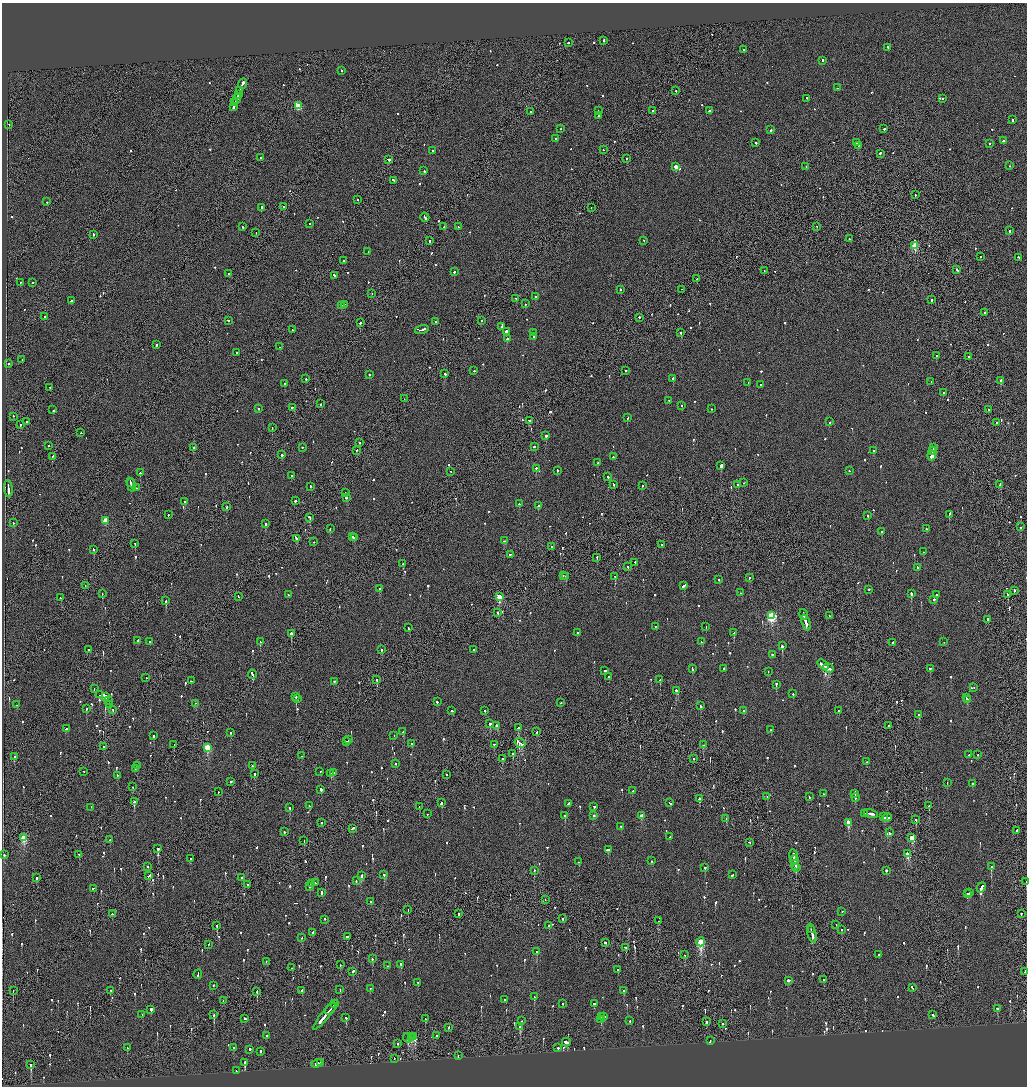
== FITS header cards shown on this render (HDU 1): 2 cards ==
NAXIS1  =                 2050
NAXIS2  =                 2168

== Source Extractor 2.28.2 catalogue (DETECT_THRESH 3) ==
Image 2050 x 2168 px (HDU 1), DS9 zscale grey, zoomed out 1/2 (1 PNG px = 2 x 2 image px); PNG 1029 x 1088 px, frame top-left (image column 2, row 2168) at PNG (2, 3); each listed source drawn as its Kron ellipse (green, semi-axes under 4 px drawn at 4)
Background -0.0742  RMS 0.067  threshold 0.202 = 3 sigma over >= 5 px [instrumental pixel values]
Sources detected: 1078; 29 cannot appear on this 1/2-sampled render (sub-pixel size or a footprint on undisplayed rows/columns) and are neither listed nor drawn; of the other 1049, the 500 brightest by FLUX_AUTO listed and drawn (549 fainter detections omitted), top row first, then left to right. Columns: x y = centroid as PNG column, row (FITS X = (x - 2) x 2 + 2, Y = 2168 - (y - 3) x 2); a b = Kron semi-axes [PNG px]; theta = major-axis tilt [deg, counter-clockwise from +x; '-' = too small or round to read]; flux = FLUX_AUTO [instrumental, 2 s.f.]
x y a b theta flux
604 41 3 2 - 110
568 43 2 2 - 320
888 48 2 2 - 330
744 50 2 2 - 110
823 61 2 2 - 330
341 71 2 2 - 130
242 84 6 2 65 390
837 88 2 1 - 97
240 91 4 2 - 350
676 91 2 1 - 110
238 95 3 2 - 300
237 99 5 2 - 470
807 99 2 2 - 240
942 99 2 2 - 300
235 103 3 2 - 280
298 106 3 3 - 630
234 107 3 2 - 380
598 111 2 2 - 92
652 111 2 2 - 230
710 111 3 2 - 480
531 112 2 2 - 220
598 116 3 2 - 150
1012 120 2 2 - 190
9 125 2 2 - 110
561 129 2 2 - 79
884 129 2 2 - 270
771 130 2 2 - 220
556 139 2 2 - 86
1003 141 3 2 - 140
756 143 2 2 - 200
856 143 2 2 - 86
989 144 2 2 - 81
858 146 2 2 - 91
603 150 2 1 - 120
432 151 2 2 - 110
880 154 2 2 - 680
261 158 2 2 - 160
626 159 2 2 - 130
389 160 3 2 - 470
1010 166 2 2 - 90
676 167 3 2 - 18000
806 167 2 1 - 120
424 171 3 2 - 130
394 181 3 2 - 310
915 195 2 2 - 78
358 200 2 2 - 79
46 202 2 2 - 140
283 207 2 2 - 200
261 208 2 2 - 600
591 208 2 1 - 110
425 218 5 2 - 320
310 224 2 2 - 78
242 227 2 2 - 110
444 227 2 2 - 180
458 227 2 2 - 130
817 227 2 1 - 120
1009 231 2 2 - 160
256 233 2 1 - 99
93 235 2 2 - 150
849 239 2 1 - 120
430 241 3 1 - 310
644 241 2 2 - 94
915 246 3 3 - 550
368 252 2 2 - 150
981 257 2 1 - 91
1019 258 2 2 - 100
344 261 2 2 - 80
957 270 3 2 - 170
764 271 2 1 - 340
454 272 2 2 - 150
229 274 2 2 - 400
334 276 3 2 - 190
697 279 3 2 - 210
21 283 2 2 - 88
33 283 2 2 - 310
620 290 2 2 - 160
682 290 2 1 - 100
372 294 2 2 - 78
535 297 2 2 - 93
516 299 2 1 - 150
931 300 2 1 - 600
71 301 4 2 - 200
525 304 2 2 - 110
344 305 2 2 - 96
341 306 2 2 - 340
985 313 2 1 - 100
45 317 2 2 - 97
639 318 2 2 - 160
228 321 2 2 - 210
482 321 2 2 - 240
436 322 2 2 - 80
360 323 2 2 - 520
502 327 4 2 - 260
292 330 2 2 - 82
422 330 7 2 18 380
506 332 3 2 - 920
534 333 2 2 - 100
681 333 2 1 - 580
533 337 2 2 - 160
507 339 2 2 - 160
156 345 2 2 - 230
280 347 2 2 - 120
237 353 2 2 - 96
936 356 2 2 - 97
969 357 2 2 - 78
22 360 2 2 - 99
8 364 2 2 - 220
474 371 2 2 - 220
626 371 2 2 - 77
445 374 2 2 - 210
369 375 2 2 - 130
306 379 2 2 - 150
673 379 2 2 - 190
1001 381 4 2 - 110
931 382 2 2 - 110
748 383 2 1 - 110
285 384 2 2 - 180
760 385 2 2 - 79
50 388 2 2 - 98
944 393 2 2 - 130
404 399 2 1 - 79
669 401 2 2 - 85
321 404 2 2 - 100
682 406 2 2 - 83
292 408 2 2 - 150
258 409 2 2 - 100
711 409 2 2 - 100
53 410 2 2 - 640
988 410 2 2 - 190
13 417 2 2 - 84
627 418 2 2 - 150
529 421 3 2 - 210
26 422 2 2 - 120
829 422 2 2 - 90
997 423 2 2 - 97
20 425 2 2 - 190
272 428 2 1 - 85
81 433 2 2 - 160
546 436 2 2 - 670
359 443 2 1 - 160
49 446 2 2 - 150
534 447 2 2 - 94
193 448 2 2 - 420
302 448 2 2 - 130
933 448 3 2 - 950
356 451 3 1 - 130
874 451 2 2 - 83
933 451 4 1 - 1400
282 455 2 2 - 630
932 456 5 2 - 2100
52 457 2 2 - 230
613 457 2 2 - 95
597 463 2 2 - 99
721 466 3 2 - 1800
536 469 2 2 - 150
557 471 3 2 - 210
849 471 2 2 - 100
451 472 2 1 - 87
140 473 2 2 - 270
292 476 2 1 - 120
608 477 2 2 - 110
131 483 5 1 - 320
744 483 2 2 - 100
131 485 7 2 -78 320
613 485 2 2 - 190
737 485 2 2 - 100
1000 485 4 2 - 190
642 486 2 2 - 140
310 487 2 2 - 220
136 488 2 2 - 83
8 489 8 2 -85 700
345 493 2 2 - 100
346 498 2 2 - 490
295 501 2 2 - 210
185 502 2 2 - 150
519 504 2 2 - 140
538 506 2 2 - 280
227 507 2 2 - 180
168 515 2 2 - 130
949 515 3 2 - 160
868 516 2 2 - 300
310 518 3 1 - 450
105 521 3 3 - 410
13 523 2 2 - 82
265 524 2 2 - 330
1020 527 2 2 - 250
330 529 2 2 - 140
926 529 2 2 - 94
882 532 2 2 - 210
352 537 2 1 - 97
354 538 3 2 - 190
296 539 4 2 - 180
505 541 3 2 - 190
314 542 2 2 - 79
135 544 2 1 - 430
662 545 2 2 - 130
552 547 2 2 - 96
93 550 3 2 - 170
923 552 2 2 - 85
510 555 2 1 - 230
597 558 2 2 - 96
635 563 2 2 - 93
403 564 2 2 - 490
628 567 2 2 - 150
917 568 2 2 - 190
563 576 2 1 - 150
566 577 2 2 - 320
615 577 2 2 - 400
749 578 2 2 - 300
718 580 2 2 - 100
85 586 2 1 - 220
684 586 4 2 - 390
379 589 2 2 - 160
869 590 2 2 - 140
1014 591 2 2 - 120
741 593 2 2 - 110
102 594 2 2 - 97
911 594 3 2 - 700
288 595 2 2 - 700
936 595 2 2 - 130
1007 595 3 2 - 150
238 597 2 1 - 110
499 597 3 3 - 570
60 598 2 2 - 110
934 600 2 2 - 400
166 601 2 2 - 490
498 613 2 2 - 120
804 615 5 1 - 330
771 616 4 3 - 1700
829 616 2 1 - 120
988 620 4 2 - 440
806 623 8 2 -73 720
655 627 2 2 - 130
706 627 2 2 - 280
408 628 3 2 - 150
577 633 2 2 - 250
734 633 2 2 - 130
291 634 2 1 - 3600
138 641 3 2 - 530
149 642 3 2 - 140
260 642 2 2 - 150
701 642 2 2 - 390
944 642 2 2 - 220
893 643 2 2 - 200
782 646 2 2 - 1100
88 650 2 2 - 110
382 650 2 2 - 190
474 650 2 2 - 150
772 655 2 2 - 95
823 665 6 2 -40 890
828 668 5 2 - 370
692 669 4 2 - 270
723 669 2 2 - 160
930 669 3 2 - 150
605 671 2 2 - 170
768 672 2 2 - 91
252 675 4 2 - 430
609 677 2 2 - 180
146 678 2 1 - 82
377 680 2 2 - 110
660 680 2 2 - 230
191 681 2 1 - 140
334 682 2 2 - 350
776 685 2 2 - 780
974 688 2 2 - 100
94 689 2 2 - 78
677 691 4 2 - 250
793 694 2 2 - 110
99 695 2 2 - 78
105 697 4 2 - 15000
296 697 2 2 - 370
966 698 3 2 - 160
298 699 2 2 - 130
967 700 2 2 - 150
109 701 2 2 - 98
437 702 2 2 - 110
561 703 2 2 - 78
196 704 2 1 - 150
16 705 2 2 - 77
110 705 2 2 - 79
700 706 3 2 - 130
86 709 2 2 - 110
113 710 2 2 - 79
451 711 2 2 - 97
485 711 2 2 - 86
744 711 3 2 - 200
838 711 2 2 - 690
919 715 2 2 - 230
490 724 2 2 - 900
497 726 3 2 - 200
889 726 2 2 - 110
518 728 2 2 - 280
66 729 4 2 - 220
771 730 2 2 - 190
403 732 3 2 - 140
537 732 2 2 - 170
230 733 2 2 - 110
153 736 2 2 - 350
394 736 2 2 - 120
348 740 2 1 - 90
347 742 2 2 - 460
520 743 5 2 - 600
412 744 2 2 - 270
174 745 3 2 - 140
494 745 2 2 - 210
703 745 3 2 - 110
103 747 2 2 - 96
208 748 3 3 - 900
513 754 2 1 - 220
969 755 2 2 - 170
978 755 2 2 - 83
302 756 2 2 - 93
14 757 2 2 - 100
502 759 2 2 - 140
694 759 2 1 - 470
866 762 2 2 - 130
396 764 2 2 - 93
137 766 2 2 - 200
252 766 2 2 - 130
135 769 2 2 - 390
84 772 2 2 - 160
320 772 2 2 - 160
333 773 2 2 - 200
254 774 2 2 - 130
331 774 3 2 - 170
446 775 2 1 - 110
117 776 2 2 - 85
231 782 3 2 - 88
947 783 2 2 - 84
972 784 2 2 - 920
133 787 2 2 - 120
321 790 3 2 - 260
632 791 2 2 - 130
218 792 2 2 - 140
824 794 2 2 - 110
855 794 2 2 - 100
767 797 2 2 - 230
809 797 2 2 - 77
855 798 2 2 - 240
699 799 3 2 - 160
134 802 2 2 - 500
441 803 3 2 - 260
670 803 3 2 - 140
569 804 4 2 - 180
309 806 2 2 - 100
929 806 2 2 - 360
419 807 2 2 - 86
594 807 2 2 - 110
91 808 2 2 - 85
290 808 2 2 - 260
427 814 2 2 - 80
864 814 2 1 - 82
871 814 7 2 -14 590
565 816 3 2 - 96
594 816 2 2 - 200
641 816 3 2 - 180
883 817 2 2 - 180
887 818 4 2 - 410
726 819 2 1 - 94
916 820 2 2 - 140
322 823 2 2 - 130
849 823 3 2 - 330
621 827 2 2 - 95
353 829 3 2 - 180
1016 831 2 2 - 96
284 832 2 2 - 150
890 833 3 2 - 120
669 837 2 1 - 87
24 838 3 3 - 900
912 838 3 2 - 550
110 840 2 2 - 160
304 841 2 1 - 110
749 843 2 2 - 91
158 849 2 2 - 270
608 850 4 2 - 200
907 854 3 2 - 290
4 855 2 1 - 340
79 855 2 2 - 110
793 856 6 2 -83 290
191 859 2 2 - 150
794 860 2 1 - 180
651 861 2 2 - 100
579 862 2 2 - 120
795 863 7 2 -86 630
148 867 2 2 - 120
991 867 3 2 - 190
705 868 2 2 - 280
796 868 2 1 - 340
534 871 2 2 - 86
886 871 2 2 - 310
384 875 2 2 - 180
732 875 2 2 - 110
149 876 4 2 - 250
361 876 3 2 - 110
36 878 2 2 - 330
241 878 2 2 - 86
356 881 2 2 - 100
1026 882 2 1 - 91
315 883 2 2 - 84
311 884 3 2 - 180
248 885 2 2 - 110
310 887 3 2 - 280
981 888 5 2 - 270
93 889 3 2 - 180
321 893 3 2 - 150
969 893 2 1 - 77
967 894 2 2 - 87
545 900 2 1 - 150
371 902 2 2 - 160
408 910 2 1 - 250
842 912 2 1 - 100
112 914 2 2 - 420
459 914 3 2 - 190
1021 914 2 1 - 330
563 919 2 2 - 110
325 920 2 2 - 250
658 921 2 2 - 120
836 925 2 2 - 110
217 926 2 1 - 230
549 926 2 2 - 170
811 930 3 1 - 170
841 930 2 1 - 130
313 933 4 2 - 310
812 934 10 2 -76 650
347 937 3 2 - 520
302 938 2 2 - 230
701 942 4 3 - 1200
605 943 3 2 - 190
208 945 2 2 - 80
625 948 2 2 - 490
537 952 2 2 - 210
685 955 2 2 - 92
879 955 2 2 - 120
372 959 2 2 - 170
266 962 2 2 - 83
340 965 2 2 - 77
401 965 3 2 - 180
387 966 2 2 - 83
292 968 2 2 - 91
618 970 2 2 - 110
353 972 3 2 - 270
1025 972 4 1 - 210
198 975 5 2 - 240
824 980 2 2 - 1200
788 981 3 2 - 340
418 983 2 2 - 120
213 986 2 2 - 140
912 988 3 2 - 180
370 989 2 2 - 110
340 990 2 2 - 85
13 991 2 1 - 180
111 991 2 1 - 77
302 991 3 2 - 170
623 991 2 2 - 180
257 992 3 1 - 300
534 997 3 2 - 110
504 1000 2 2 - 210
223 1001 2 1 - 80
335 1004 4 2 - 200
563 1004 2 1 - 140
594 1004 2 2 - 280
330 1009 7 1 46 520
997 1009 2 2 - 170
151 1010 2 2 - 2300
142 1015 2 2 - 110
214 1015 2 2 - 740
326 1015 19 2 51 1500
933 1015 3 2 - 290
602 1017 2 1 - 92
604 1017 2 2 - 94
346 1018 3 2 - 240
244 1019 3 2 - 160
425 1019 2 2 - 86
601 1020 2 2 - 110
522 1021 2 1 - 81
630 1021 2 2 - 84
706 1022 2 2 - 400
722 1024 2 2 - 150
520 1027 3 2 - 120
448 1028 3 2 - 160
267 1036 2 2 - 91
436 1036 2 2 - 120
414 1037 4 3 - 350
408 1038 5 4 - 310
411 1038 3 1 - 200
710 1041 2 1 - 290
566 1043 4 2 - 830
398 1044 2 1 - 85
127 1048 2 2 - 100
233 1048 2 2 - 84
558 1048 2 2 - 290
250 1050 2 2 - 360
260 1052 2 2 - 220
458 1056 3 1 - 170
394 1059 2 1 - 96
321 1062 2 1 - 160
245 1063 2 2 - 1900
317 1064 5 2 - 670
31 1065 3 2 - 660
236 1071 2 2 - 83
At the frame edge (FLAGS 8, measured only in part): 2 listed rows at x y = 1026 882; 1025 972
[549 fainter detections neither listed nor drawn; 29 sub-pixel or undisplayed-footprint detections neither listed nor drawn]